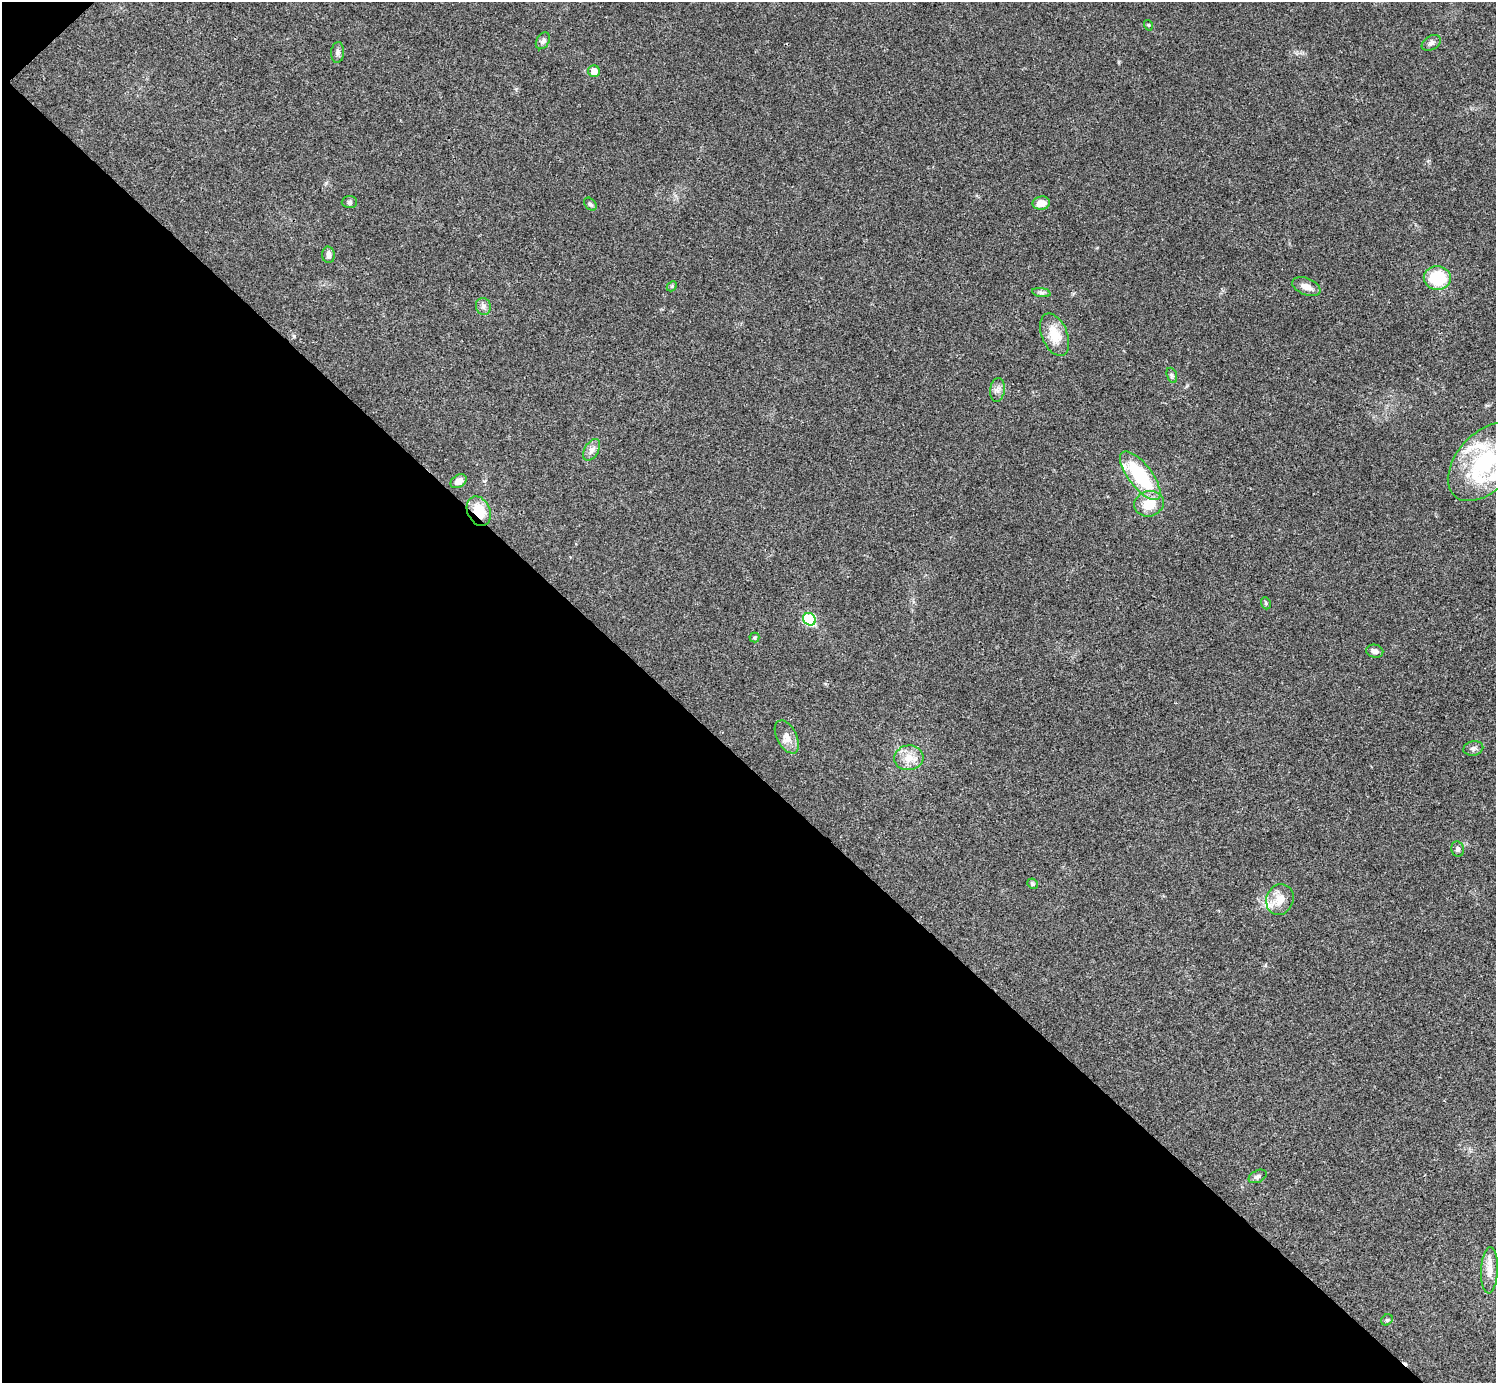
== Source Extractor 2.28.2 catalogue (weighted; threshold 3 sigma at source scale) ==
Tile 9 of 4 x 4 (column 1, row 3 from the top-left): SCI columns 7-1500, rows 1682-3062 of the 5983 x 5983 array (HDU 1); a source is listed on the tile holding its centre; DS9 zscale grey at full resolution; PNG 1498 x 1385 px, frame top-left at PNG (2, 2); each listed source drawn as its Kron ellipse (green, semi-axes under 4 px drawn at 4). Shown black and unused: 45% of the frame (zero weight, under 3 of 4 exposures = <1% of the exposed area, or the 3 px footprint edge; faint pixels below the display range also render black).
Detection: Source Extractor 2.28.2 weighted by HDU 2 'WHT'; one run over the whole footprint, this tile lists its part. Background 0.0195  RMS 0.004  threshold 0.0181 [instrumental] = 3 sigma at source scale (4.5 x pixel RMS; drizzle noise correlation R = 1.50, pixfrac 1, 0.05/0.05 arcsec/px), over >= 5 px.
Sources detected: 42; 1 cosmic-ray / hot-pixel residue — neither listed nor drawn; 5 inside a brighter listed object's ellipse — not listed separately; the other 36 listed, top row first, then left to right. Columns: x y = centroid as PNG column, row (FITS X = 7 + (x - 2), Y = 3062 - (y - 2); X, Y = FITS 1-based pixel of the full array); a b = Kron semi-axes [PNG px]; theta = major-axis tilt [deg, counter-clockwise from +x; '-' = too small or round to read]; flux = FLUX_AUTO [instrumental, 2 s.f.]
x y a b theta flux
1148 25 5 3 - 0.39
543 41 9 6 58 1.4
1431 43 10 7 32 1.5
338 52 10 6 86 1.4
594 71 6 5 - 3.4
349 202 8 6 2 0.87
1041 203 9 6 9 3.9
590 204 7 5 -45 0.81
328 255 8 6 -85 1.7
1437 278 13 12 - 18
672 286 6 4 46 0.51
1306 287 15 8 -22 2.8
1041 293 9 4 -8 1
483 306 8 7 - 1.4
1055 335 22 13 -67 8.5
1172 375 8 5 -70 0.75
997 390 12 7 83 1.8
592 450 12 7 59 2
1485 462 46 28 48 35
1140 476 29 11 -52 28
458 481 8 6 33 2.6
1149 504 15 12 16 8.2
479 511 15 11 -65 10
1266 603 6 4 -69 0.63
809 619 7 6 - 26
754 638 5 5 - 0.6
1375 651 8 6 -13 1.7
787 737 18 10 -62 3.7
1473 748 10 7 11 1.3
909 758 15 12 6 5.1
1458 849 8 6 -79 1.1
1032 884 5 5 - 0.8
1280 899 16 13 67 5.1
1258 1176 9 6 27 1.2
1490 1270 23 8 87 4.1
1387 1320 6 5 - 0.61
Overlapping masked pixels (flux is a lower limit): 1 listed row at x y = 479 511
Isophote crosses this tile's border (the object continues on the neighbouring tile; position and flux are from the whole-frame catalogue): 1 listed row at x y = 1485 462
Unlisted compact peaks at least as high as the median listed source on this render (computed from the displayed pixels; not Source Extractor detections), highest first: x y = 294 336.